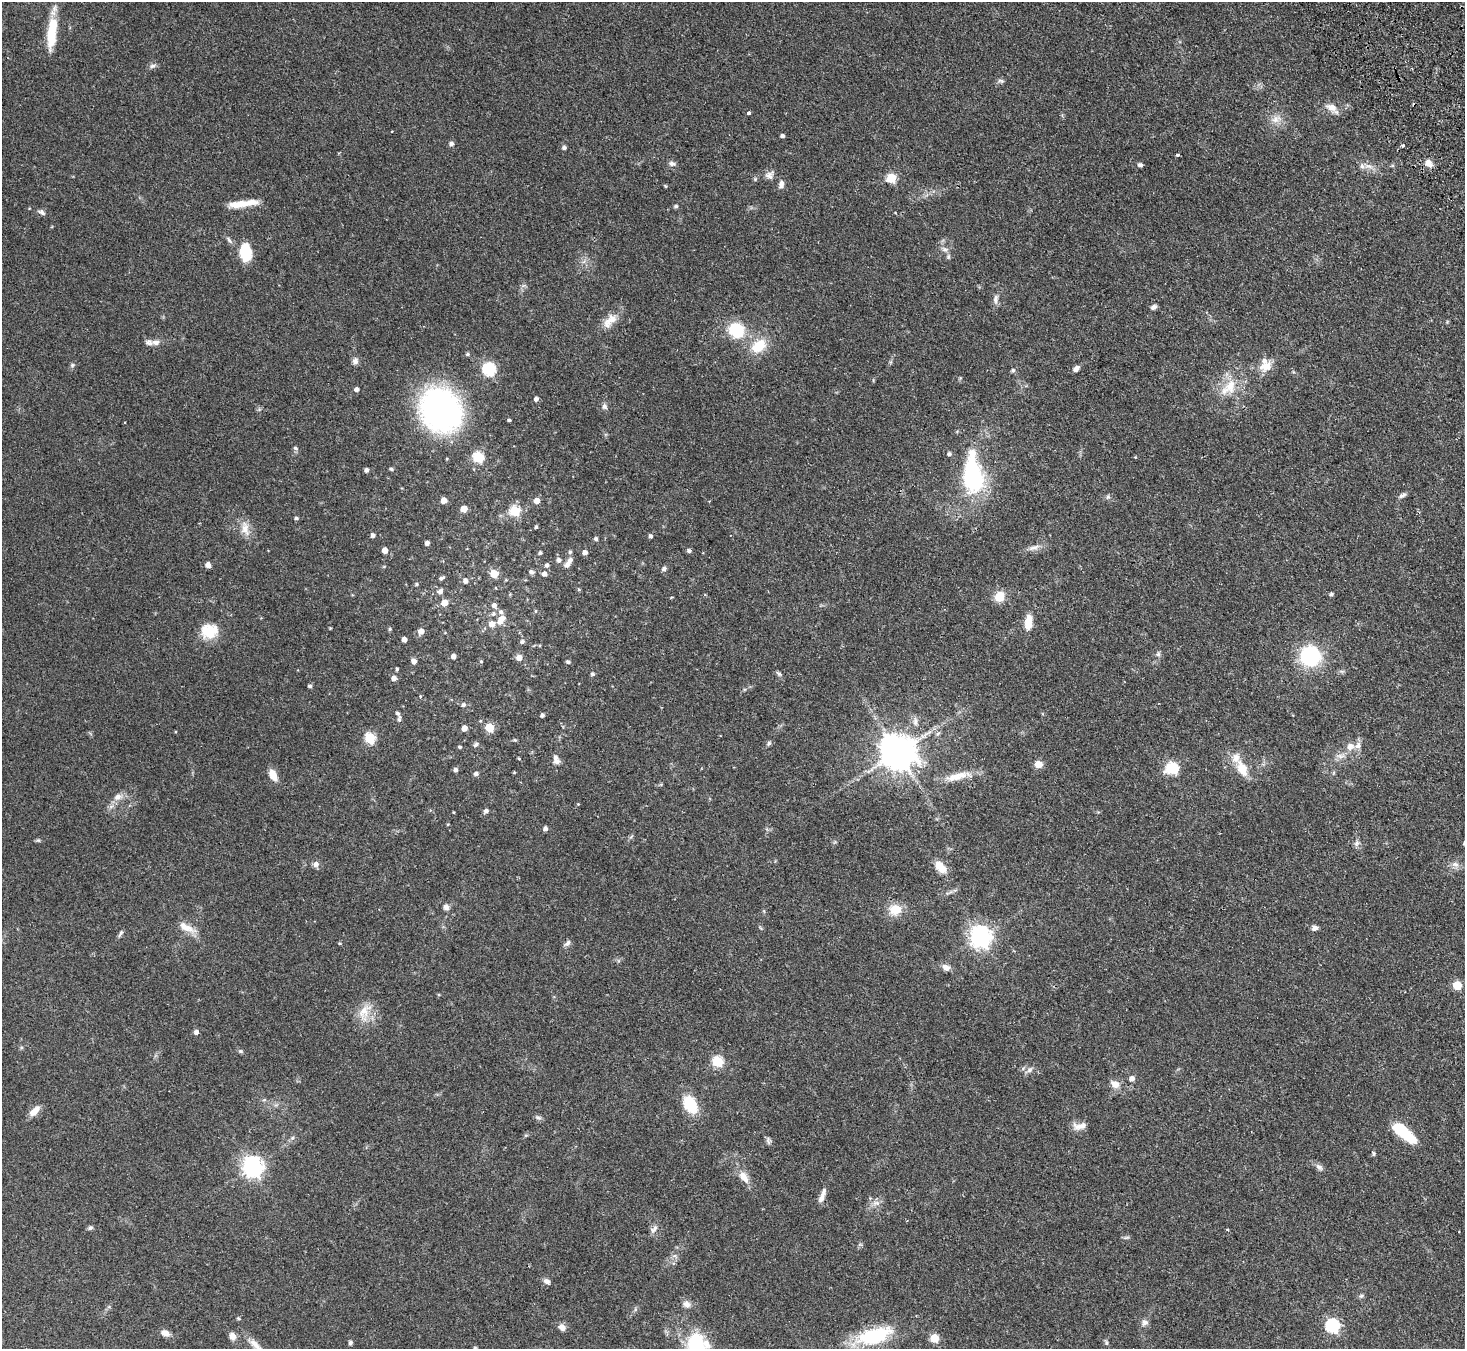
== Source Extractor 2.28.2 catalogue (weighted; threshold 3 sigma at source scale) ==
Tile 10 of 4 x 4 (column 2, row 3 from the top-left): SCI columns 1514-2976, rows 1678-3024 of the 5952 x 5912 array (HDU 1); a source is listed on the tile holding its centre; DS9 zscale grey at full resolution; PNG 1467 x 1351 px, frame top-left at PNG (2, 2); no overlay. Shown black and unused: <1% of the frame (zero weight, under 2 of 3 exposures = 3% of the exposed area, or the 3 px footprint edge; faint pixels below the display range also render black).
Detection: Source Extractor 2.28.2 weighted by HDU 2 'WHT'; one run over the whole footprint, this tile lists its part. Background 0.0677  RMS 0.0052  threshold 0.0234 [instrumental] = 3 sigma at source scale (4.5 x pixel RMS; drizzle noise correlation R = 1.50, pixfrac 1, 0.05/0.05 arcsec/px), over >= 5 px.
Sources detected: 216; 1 inside a brighter object's white glare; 2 cosmic-ray / hot-pixel residue — not listed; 12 inside a brighter listed object's ellipse — not listed separately; the other 201 listed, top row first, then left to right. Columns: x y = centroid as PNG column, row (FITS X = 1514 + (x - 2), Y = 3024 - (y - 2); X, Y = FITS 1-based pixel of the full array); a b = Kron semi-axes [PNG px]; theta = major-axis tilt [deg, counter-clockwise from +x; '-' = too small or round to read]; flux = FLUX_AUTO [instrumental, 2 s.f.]
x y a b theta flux
52 32 39 10 83 16
152 66 10 5 14 1.4
1001 81 9 5 -14 1.1
1332 107 15 9 -21 4.7
749 113 3 3 - 2.1
1276 119 15 10 26 4.4
782 136 4 4 - 1.4
451 144 5 5 - 1.7
1402 146 5 4 - 0.71
564 148 5 4 - 1.3
1177 155 4 3 - 0.85
1428 163 11 8 -52 3.7
672 164 9 6 -17 1.7
1140 165 6 5 - 1.2
1369 166 14 5 -14 2.6
769 175 13 9 34 2.6
891 178 5 5 - 25
781 184 11 6 80 2.1
665 186 5 3 - 0.44
241 204 29 8 5 7.9
676 206 5 4 - 0.98
41 212 10 6 -29 1.5
229 240 12 4 -55 1.3
945 249 10 7 -37 2
245 252 17 11 -86 16
996 299 15 6 82 2.3
1154 307 7 5 31 1.7
611 319 20 13 39 6.4
736 330 12 10 -69 29
155 342 9 7 -2 2.3
759 346 16 11 38 13
468 354 6 4 14 0.77
355 361 8 7 - 2.1
72 365 6 5 - 0.86
1266 366 17 12 14 6.6
489 369 6 6 - 62
1076 369 8 6 52 2.1
1013 370 6 5 - 0.91
1229 387 29 16 45 13
356 389 4 4 - 2
536 399 4 4 - 1.7
604 406 8 7 - 1.6
440 409 35 30 -53 150
509 420 3 3 - 0.88
295 448 6 5 - 0.82
949 454 5 5 - 1.1
972 454 30 13 -90 10
479 457 6 5 - 35
1135 457 4 3 - 0.4
391 469 4 4 - 0.98
367 470 4 4 - 1.7
973 480 24 22 70 43
1402 495 10 5 29 1.5
1108 497 7 5 69 0.95
444 500 5 4 - 4.7
537 501 5 5 - 4.2
709 501 3 3 - 0.39
464 509 5 5 - 6.4
515 511 6 5 - 31
296 518 5 3 - 0.91
536 527 3 3 - 0.87
245 528 22 11 -76 5.5
373 535 4 4 - 1.6
650 536 5 4 - 1.1
596 539 5 4 - 1
427 543 4 4 - 1.9
1034 548 18 6 17 3
385 550 5 4 - 4.3
689 551 5 4 - 1.3
570 552 5 5 - 0.76
585 552 4 4 - 2.5
540 553 4 4 - 0.93
559 560 6 6 - 1.6
568 564 10 7 37 2
208 565 6 5 - 2.2
547 565 5 5 - 1.3
664 569 6 5 - 1.4
531 572 5 5 - 1.5
494 574 5 5 - 15
544 574 6 6 - 2
441 578 6 4 21 1.1
465 581 6 5 - 2.2
416 584 5 4 - 0.68
579 589 5 4 - 0.56
440 591 7 6 - 1.8
1331 594 5 5 - 0.8
999 596 12 11 - 7.3
672 597 4 3 - 0.46
444 603 5 5 - 6.8
494 605 7 6 - 2
535 611 5 3 - 0.53
493 614 7 6 - 1.5
502 619 10 7 11 3.3
1028 622 17 8 84 7.8
492 624 6 6 - 3.6
330 628 4 4 - 0.39
390 629 5 4 - 0.7
209 631 20 17 2 12
421 631 5 5 - 3.9
404 639 4 4 - 2.8
522 642 5 5 - 1.2
1158 654 6 5 - 1.1
454 656 5 4 - 2.2
1310 656 13 13 - 61
519 658 5 5 - 3.9
414 661 5 5 - 2.6
481 661 5 4 - 0.58
568 662 5 4 - 1
397 669 4 3 - 0.71
592 674 4 4 - 1.1
779 674 8 5 -44 1.1
394 678 5 5 - 2.4
310 686 5 4 - 1.1
464 705 6 6 - 1.4
542 715 4 4 - 1.3
399 719 10 5 82 1.2
915 722 11 7 89 2.3
489 727 5 5 - 16
464 728 4 4 - 4
938 734 7 4 44 0.91
370 738 6 5 - 31
515 740 5 4 - 0.54
769 743 6 5 - 1.1
476 744 8 5 35 1.1
460 747 4 3 - 0.84
1350 747 11 10 - 3.7
898 752 10 10 - 1200
1341 756 13 6 9 2.7
519 758 4 3 - 0.5
556 759 13 7 -75 2.9
1038 764 5 5 - 9.1
1172 768 7 6 - 43
1242 769 24 13 -64 8.8
456 770 5 5 - 1.4
514 772 4 3 - 0.45
476 774 5 4 - 1.5
273 775 11 6 -63 6.8
954 777 29 10 12 8.3
118 797 11 9 33 3.4
578 804 3 3 - 0.38
486 811 5 5 - 1.6
448 824 4 3 - 0.41
545 829 5 4 - 1.7
38 840 7 4 -18 0.69
1357 843 10 6 54 1.6
316 864 7 6 - 2.3
1455 864 11 8 -19 2.6
941 867 17 9 -46 6.3
446 907 8 7 - 1.7
895 910 15 13 11 8.6
187 928 28 9 -26 5.9
1315 928 7 6 - 2
120 933 11 4 61 1.1
980 937 8 7 - 320
567 943 11 6 43 1.6
946 967 10 8 -26 2.7
1457 985 5 5 - 17
364 1012 27 14 73 9.1
196 1032 5 5 - 1.8
240 1051 7 5 -16 0.87
718 1062 6 5 - 32
1029 1070 9 7 46 2
1132 1078 5 5 - 2.4
1115 1084 12 9 -30 4.1
264 1100 6 4 18 0.66
690 1104 16 10 -62 20
34 1111 14 7 47 4.7
538 1117 10 5 -18 1.1
1079 1126 18 8 3 3.9
1403 1132 29 11 -39 19
526 1135 6 4 18 0.59
292 1138 6 4 44 0.86
768 1141 10 6 -78 1.2
1373 1153 6 4 -72 0.72
253 1167 8 7 - 280
1319 1167 11 7 -40 1.9
744 1177 17 10 -54 5
822 1198 14 7 67 2.7
876 1203 12 7 0 2.6
90 1228 7 6 - 0.94
654 1229 13 7 46 2.3
1227 1229 3 3 - 0.56
1126 1237 10 4 11 0.85
674 1256 7 4 17 0.98
547 1281 8 6 -23 2
1361 1296 7 5 28 0.94
687 1304 10 9 - 2.7
635 1309 6 4 -73 0.69
238 1319 5 4 - 0.61
1145 1323 10 9 - 2
1332 1326 6 6 - 75
562 1327 8 7 - 2.7
165 1333 10 7 -20 3.2
232 1336 9 8 - 2.6
874 1336 45 18 17 32
934 1338 5 5 - 19
350 1343 5 5 - 0.98
1106 1343 8 5 -64 0.93
695 1344 40 17 74 25
255 1345 27 8 -45 5.3
475 1348 6 5 - 0.8
Isophote crosses this tile's border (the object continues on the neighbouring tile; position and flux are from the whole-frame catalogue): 4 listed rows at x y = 874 1336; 695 1344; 255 1345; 475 1348